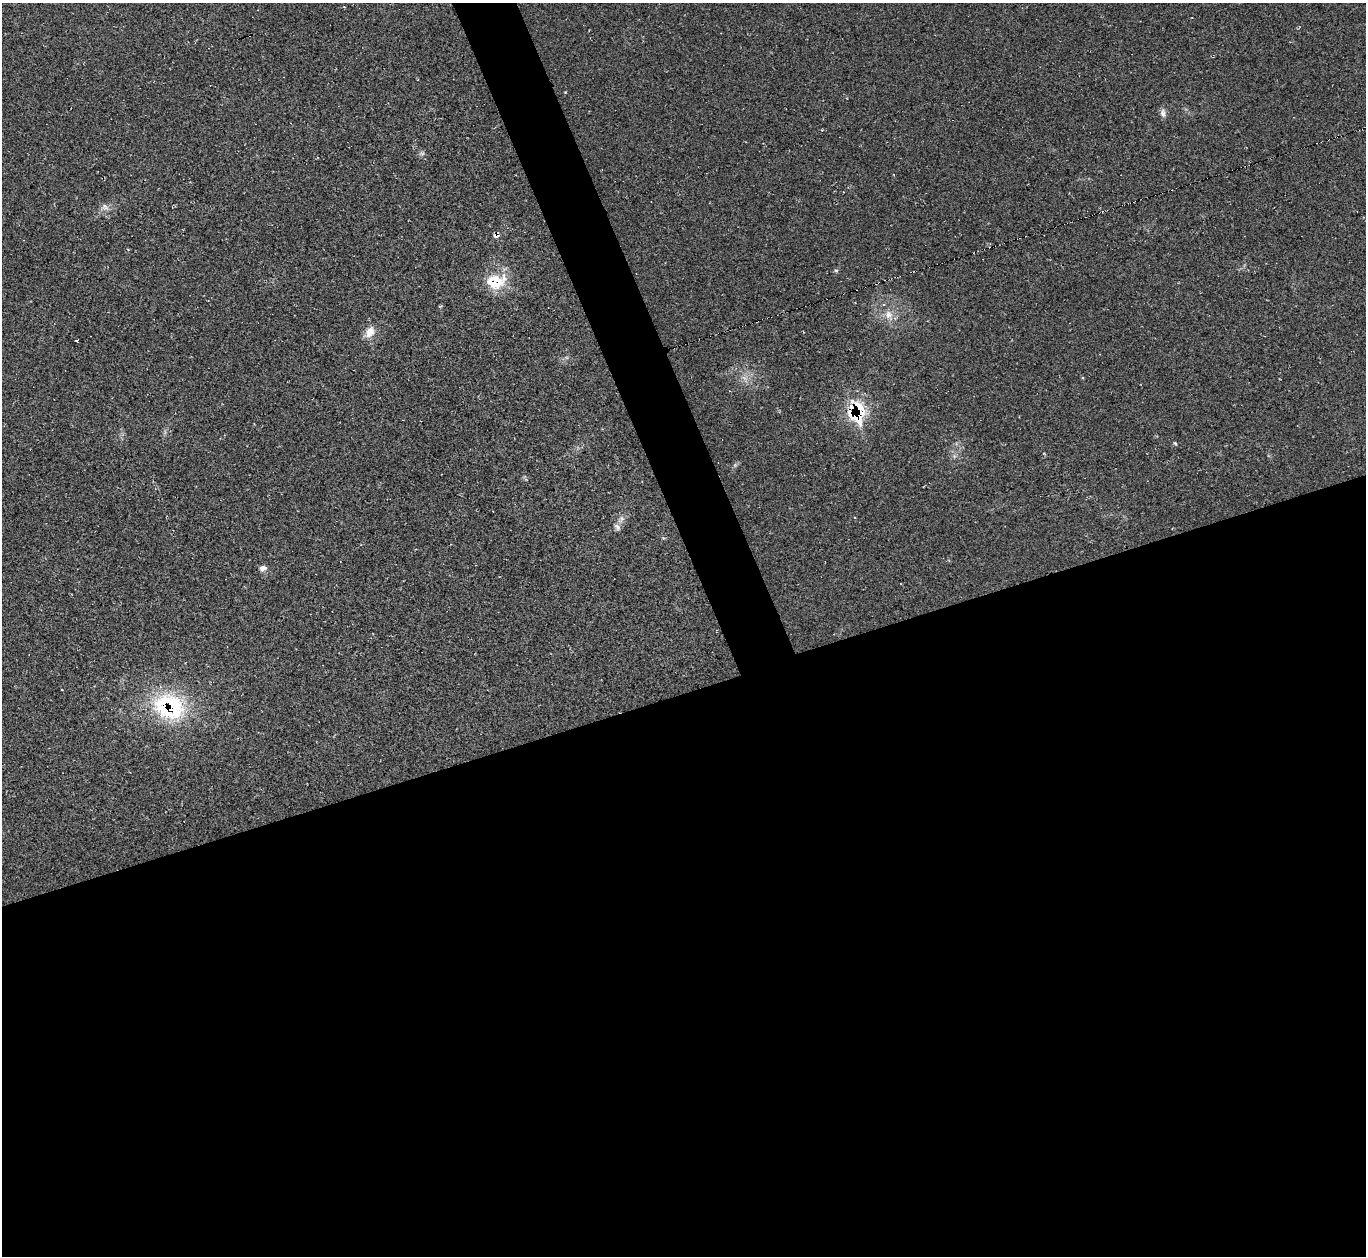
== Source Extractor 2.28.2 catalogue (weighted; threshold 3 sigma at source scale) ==
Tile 15 of 4 x 4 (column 3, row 4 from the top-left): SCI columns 2728-4091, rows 275-1528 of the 5463 x 5446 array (HDU 1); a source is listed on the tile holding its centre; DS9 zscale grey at full resolution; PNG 1368 x 1258 px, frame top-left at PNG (2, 3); no overlay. Shown black and unused: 48% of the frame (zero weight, under 2 of 3 exposures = <1% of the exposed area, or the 3 px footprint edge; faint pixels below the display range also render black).
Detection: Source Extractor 2.28.2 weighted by HDU 2 'WHT'; one run over the whole footprint, this tile lists its part. Background 0.0604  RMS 0.0071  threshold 0.0319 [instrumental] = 3 sigma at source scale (4.5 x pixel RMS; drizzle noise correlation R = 1.50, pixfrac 1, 0.05/0.05 arcsec/px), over >= 5 px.
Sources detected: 18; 1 too faint to see at this stretch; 1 cosmic-ray / hot-pixel residue — not listed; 3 inside a brighter listed object's ellipse — not listed separately; the other 13 listed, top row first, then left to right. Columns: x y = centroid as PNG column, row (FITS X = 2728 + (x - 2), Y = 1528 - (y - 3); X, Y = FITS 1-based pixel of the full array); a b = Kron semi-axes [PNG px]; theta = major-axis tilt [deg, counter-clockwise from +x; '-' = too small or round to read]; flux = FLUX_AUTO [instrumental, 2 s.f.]
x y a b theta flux
1163 113 11 7 -81 3
422 153 7 4 0 1.3
105 207 11 8 -30 3.6
836 270 6 4 0 0.95
496 281 27 19 13 24
888 315 12 11 - 7.1
370 332 16 11 63 7.5
77 341 3 3 - 0.74
858 416 27 19 80 27
1175 443 5 4 - 0.82
622 519 11 6 69 3.2
263 568 10 7 16 3
169 706 43 32 -18 70
Overlapping masked pixels (flux is a lower limit): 3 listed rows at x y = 496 281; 858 416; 169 706
Unlisted compact peaks at least as high as the median listed source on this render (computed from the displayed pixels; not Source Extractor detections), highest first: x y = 565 92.